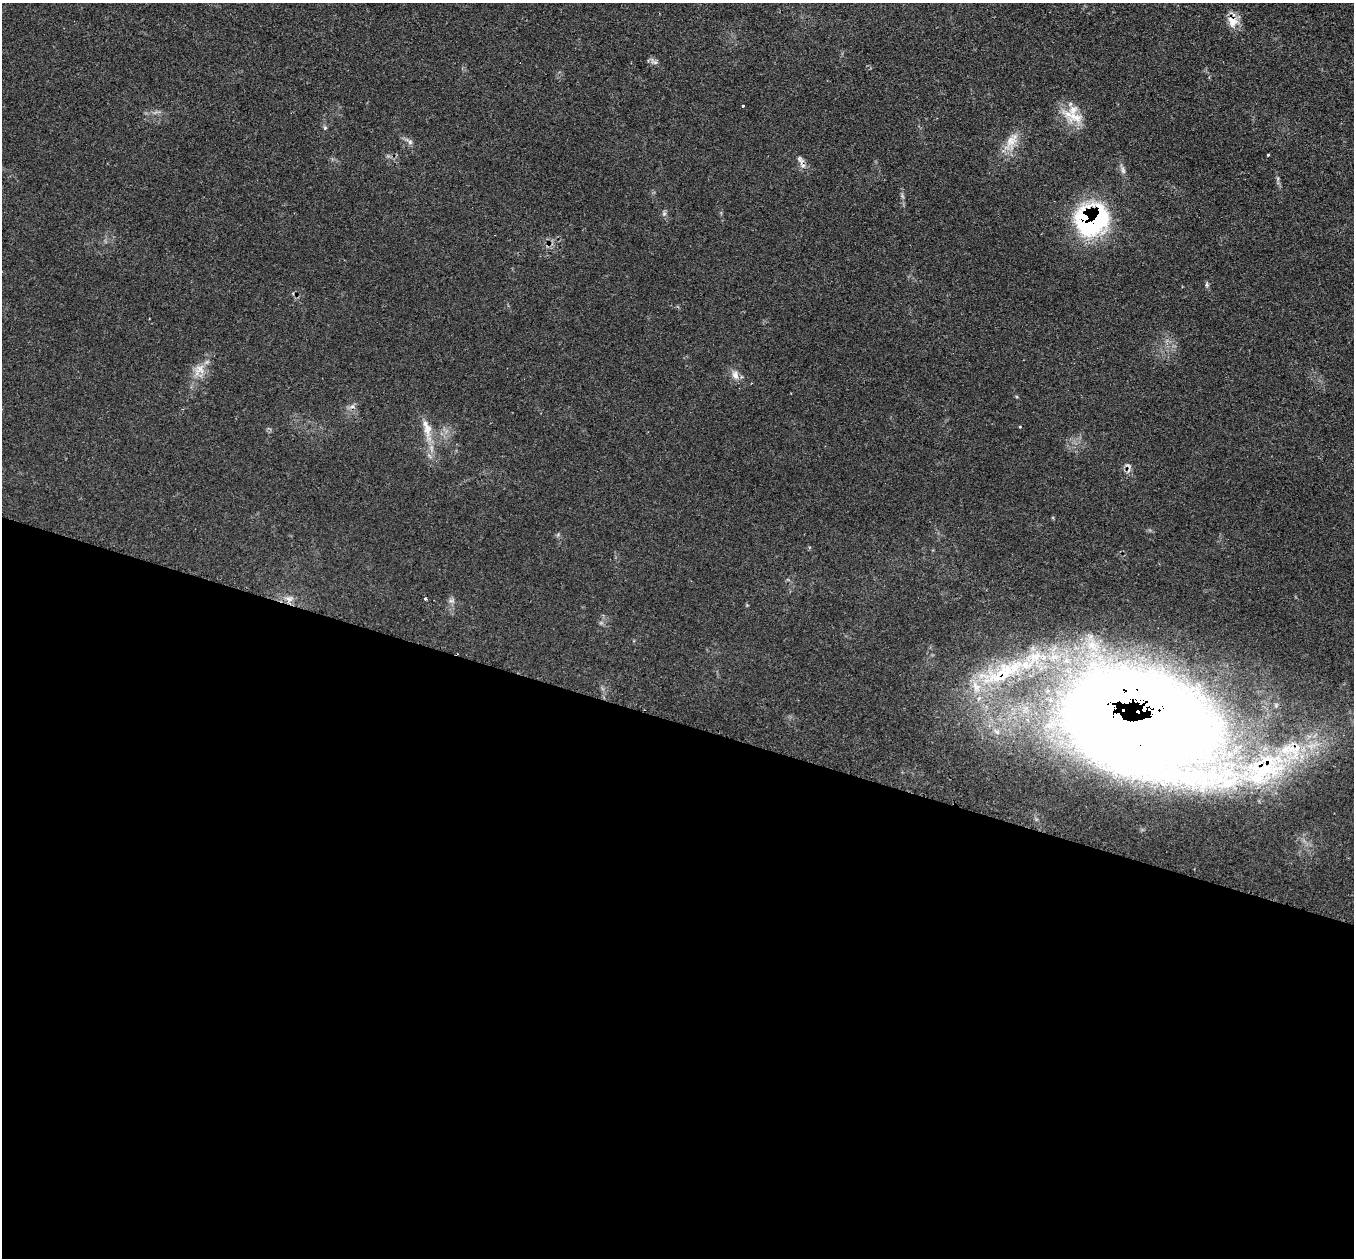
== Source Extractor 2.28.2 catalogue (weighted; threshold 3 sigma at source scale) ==
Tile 14 of 4 x 4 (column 2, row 4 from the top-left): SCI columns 1353-2704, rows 272-1527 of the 5412 x 5432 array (HDU 1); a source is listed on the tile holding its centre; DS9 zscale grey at full resolution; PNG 1356 x 1260 px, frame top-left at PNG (2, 3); no overlay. Shown black and unused: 43% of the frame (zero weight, under 2 of 3 exposures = <1% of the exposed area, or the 3 px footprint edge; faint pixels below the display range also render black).
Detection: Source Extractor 2.28.2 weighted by HDU 2 'WHT'; one run over the whole footprint, this tile lists its part. Background 0.079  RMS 0.0058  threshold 0.0259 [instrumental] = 3 sigma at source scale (4.5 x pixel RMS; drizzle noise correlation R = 1.50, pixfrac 1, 0.05/0.05 arcsec/px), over >= 5 px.
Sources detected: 28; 1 cosmic-ray / hot-pixel residue — not listed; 4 inside a brighter listed object's ellipse — not listed separately; the other 23 listed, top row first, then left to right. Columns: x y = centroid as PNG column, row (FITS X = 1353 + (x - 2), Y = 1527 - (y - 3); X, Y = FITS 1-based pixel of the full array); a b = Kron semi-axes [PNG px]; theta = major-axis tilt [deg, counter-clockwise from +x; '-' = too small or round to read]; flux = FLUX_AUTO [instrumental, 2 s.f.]
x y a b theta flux
1232 21 15 13 -49 7.1
654 62 14 6 -35 2.1
743 106 3 2 - 0.54
1075 117 33 15 -12 13
325 128 5 5 - 0.83
410 142 9 6 -36 2
1011 142 32 13 59 11
1268 155 3 3 - 0.88
800 159 14 7 -45 2.9
1123 170 11 5 -72 2.1
902 196 7 4 -71 1
664 214 6 5 - 1.2
1092 220 34 27 39 98
1207 285 6 4 -72 1
200 369 16 12 -73 6.9
735 375 14 9 -69 4.1
352 406 7 6 - 1.8
426 428 30 11 -75 9.6
289 598 11 8 0 3.4
426 599 3 3 - 1.7
451 601 10 4 0 1.4
976 687 23 14 -69 15
1145 725 157 81 -16 1600
Overlapping masked pixels (flux is a lower limit): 4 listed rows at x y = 1232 21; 800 159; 1092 220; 1145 725